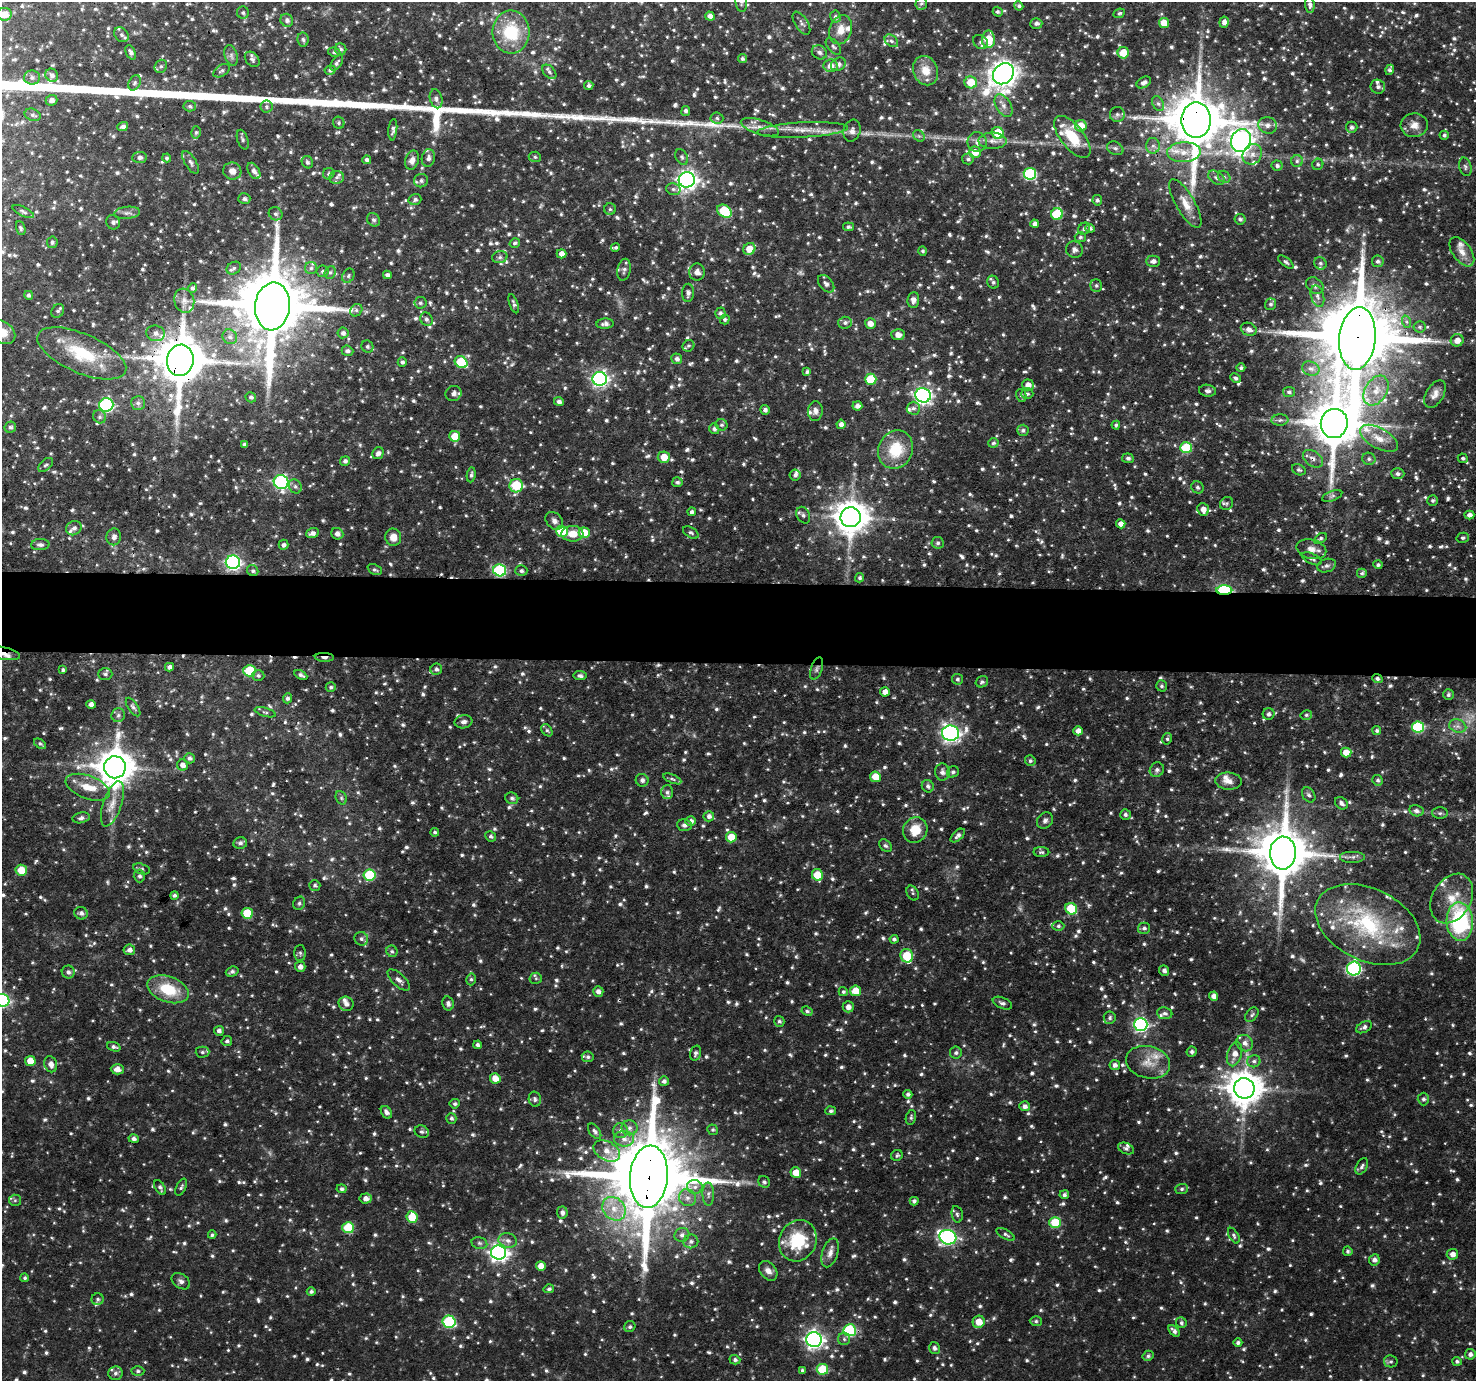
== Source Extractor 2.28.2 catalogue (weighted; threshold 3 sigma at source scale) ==
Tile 5 of 3 x 3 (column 2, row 2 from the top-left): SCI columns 1513-2986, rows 1505-2883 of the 4480 x 4512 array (HDU 1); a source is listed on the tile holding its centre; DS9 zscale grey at full resolution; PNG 1478 x 1383 px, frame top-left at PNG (2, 2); each listed source drawn as its Kron ellipse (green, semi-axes under 4 px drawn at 4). Shown black and unused: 6% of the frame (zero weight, under 3 of 4 exposures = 4% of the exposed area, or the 3 px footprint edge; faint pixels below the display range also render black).
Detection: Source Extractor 2.28.2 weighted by HDU 2 'WHT'; one run over the whole footprint, this tile lists its part. Background 0.0748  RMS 0.0065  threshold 0.0294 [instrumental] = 3 sigma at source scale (4.5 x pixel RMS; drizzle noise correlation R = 1.50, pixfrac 1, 0.05/0.05 arcsec/px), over >= 5 px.
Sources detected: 1840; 9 too faint to see at this stretch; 5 cosmic-ray / hot-pixel residue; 2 long thin detections or spike segments (spike, bleed or trail) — neither listed nor drawn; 57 inside a brighter listed object's ellipse — not listed separately; of the other 1767, all 500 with FLUX_AUTO >= 1.34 (the completeness limit of this list) listed and drawn (1267 fainter detections not listed), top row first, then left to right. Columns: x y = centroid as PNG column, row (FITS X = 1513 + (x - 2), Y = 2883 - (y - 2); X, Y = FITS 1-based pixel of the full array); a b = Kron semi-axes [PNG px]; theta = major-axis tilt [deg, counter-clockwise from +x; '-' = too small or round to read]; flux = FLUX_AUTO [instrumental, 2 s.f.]
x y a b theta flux
741 2 10 5 -84 1.9
921 4 6 5 - 1.4
1310 5 8 5 -84 2.1
1019 6 4 4 - 1.5
998 12 5 4 - 1.4
243 13 6 6 - 1.5
1119 13 6 4 26 1.3
4 14 7 6 - 8.3
710 16 5 4 - 3.5
835 17 6 5 - 1.8
287 20 7 6 - 2.3
1224 22 5 4 - 3.3
801 23 13 6 -57 2.5
1036 23 6 5 - 1.8
1164 23 5 5 - 9.5
841 30 15 11 70 8
511 32 21 18 -90 33
121 35 8 6 -48 2
303 39 7 5 -84 1.5
988 39 8 6 -90 17
891 41 7 5 -38 1.7
980 42 8 6 -39 1.9
833 46 10 5 -51 1.8
341 49 6 5 - 1.6
131 52 7 4 -65 2.1
334 52 6 4 -9 1.4
819 52 8 6 -30 2.1
1123 53 6 5 - 15
231 56 11 6 -74 2.5
252 59 8 6 -49 2
742 59 4 4 - 1.6
337 63 9 5 54 1.9
838 64 8 6 33 3.1
161 66 7 6 - 1.6
830 66 7 6 - 5.8
330 70 5 4 - 1.4
1390 70 5 3 - 1.5
221 71 9 5 33 1.7
926 71 15 12 -69 11
549 72 8 5 -48 1.9
1003 74 11 9 47 710
52 75 7 6 - 2.3
32 77 8 7 - 2.2
971 82 6 6 - 15
1144 82 8 5 31 2.8
134 83 8 5 63 1.7
589 85 4 4 - 1.8
1378 87 7 7 - 2.3
436 99 10 6 -76 2.3
51 100 6 5 - 2.8
1158 104 8 5 -62 1.9
190 106 6 5 - 1.4
1003 106 12 7 -59 4
266 107 6 6 - 1.6
686 111 5 4 - 1.5
1117 114 7 7 - 2.2
33 115 8 6 -20 1.8
717 118 6 5 - 1.5
1196 120 18 15 -89 4000
339 123 6 5 - 1.5
1267 125 9 8 - 3.5
1414 125 13 12 - 5.8
1081 126 6 5 - 11
123 127 5 4 - 2.3
760 127 20 7 -17 6.5
1352 127 5 5 - 2.1
393 130 11 4 84 2
802 130 45 7 3 13
852 131 11 8 71 3.7
196 132 6 5 - 1.4
998 133 6 5 - 23
1444 135 4 4 - 1.4
919 136 6 5 - 1.4
1072 137 25 11 -52 22
243 140 10 5 -71 1.6
1241 140 12 10 68 480
992 141 14 8 0 5
977 142 10 9 - 3.8
1153 146 8 6 -89 2.6
1115 148 8 6 -26 2.1
975 152 6 5 - 8.6
1184 152 17 10 3 11
1252 154 11 9 52 4.8
140 157 7 5 6 2.2
535 157 6 5 - 1.4
682 157 8 6 -62 1.7
167 158 4 4 - 1.4
428 158 9 6 81 2.8
968 159 6 5 - 1.7
367 160 4 4 - 1.9
412 160 10 6 73 4
1297 161 6 6 - 1.7
191 162 13 5 -58 2.3
307 162 6 5 - 1.6
1318 164 6 5 - 1.4
1277 165 5 5 - 1.7
1465 167 9 6 -75 1.7
232 171 9 8 - 4.5
254 171 9 5 -59 2.9
329 174 6 5 - 1.5
1030 174 6 6 - 72
336 177 7 6 - 2
1224 177 7 5 -41 1.7
1216 178 9 6 -31 2.4
687 180 8 7 - 350
421 181 7 6 - 2.3
673 189 7 5 -15 1.8
244 199 6 5 - 1.8
415 199 6 5 - 2
1097 200 5 5 - 1.6
1185 204 27 9 -60 9.2
610 209 6 5 - 1.5
724 211 8 6 -34 30
23 212 11 4 -25 1.7
127 213 13 6 6 2.7
276 214 7 6 - 1.8
1057 214 6 6 - 37
1240 219 5 5 - 1.5
373 220 7 6 - 1.8
113 222 7 6 - 2.1
1035 224 4 4 - 3.2
849 227 5 4 - 1.4
21 228 7 4 -70 1.4
1090 228 5 4 - 1.6
1084 229 6 5 - 1.7
1080 237 5 5 - 1.4
52 242 6 5 - 1.5
515 243 5 4 - 1.5
616 247 4 3 - 1.4
749 249 6 5 - 10
1074 249 9 8 - 2.7
923 251 4 4 - 1.4
1462 252 17 9 -53 6.2
562 254 5 4 - 4.7
500 257 8 6 15 2
1153 261 7 5 1 2.9
1378 261 6 5 - 2
1286 262 9 4 -38 1.5
1320 263 6 6 - 1.7
234 268 8 6 32 1.7
311 268 6 6 - 2.1
624 270 11 6 79 2.3
322 271 6 6 - 1.6
330 272 6 5 - 1.4
697 272 8 8 - 3.7
387 275 4 4 - 2.5
348 276 7 5 61 1.6
993 282 6 5 - 1.6
826 284 10 6 -50 2.6
1315 285 10 7 -39 2.9
1096 286 6 5 - 1.5
192 288 5 4 - 1.6
688 293 9 6 88 2.6
29 295 4 4 - 1.8
1317 296 11 6 -74 3.1
913 300 8 6 84 3
184 301 12 10 -72 4.8
420 303 6 6 - 1.5
514 304 10 4 -71 1.7
1271 304 6 5 - 1.6
272 306 24 17 84 8100
356 310 7 5 47 1.7
58 311 7 6 - 1.6
720 313 5 5 - 1.5
426 319 7 6 - 1.9
725 319 5 5 - 1.4
1407 322 6 4 -70 1.4
845 323 7 6 - 1.9
870 323 5 5 - 5.2
605 324 8 5 5 2.6
1419 327 6 5 - 1.4
1249 329 8 6 -25 3.5
2 332 14 10 -35 8.4
156 333 9 8 - 4.3
343 333 5 5 - 2.3
898 335 7 5 -4 4.8
230 337 8 7 - 2.3
1357 338 31 18 84 11000
1457 340 6 6 - 5.6
688 346 6 5 - 1.4
367 347 6 6 - 1.7
347 351 6 5 - 2
82 353 47 19 -23 39
677 359 5 5 - 2.4
180 360 16 13 83 3400
402 362 4 4 - 1.7
461 362 7 5 -36 28
1241 368 4 4 - 1.6
1311 369 9 7 -22 2.8
807 372 4 4 - 1.4
1236 378 6 4 -27 1.7
600 379 7 7 - 210
871 379 6 5 - 25
1028 385 6 5 - 5
1376 390 16 11 57 9.7
1207 391 8 6 -7 2.3
1289 392 6 5 - 1.5
453 394 8 7 - 3.1
1027 394 6 5 - 1.5
1435 394 15 8 59 4.8
923 395 8 7 - 200
1021 395 6 5 - 1.5
251 397 5 5 - 1.7
559 402 5 4 - 2.1
138 403 7 7 - 2.5
106 405 7 6 - 120
857 406 5 4 - 3
913 408 7 6 - 2
765 410 5 5 - 2.1
815 411 10 7 89 3.3
100 417 7 6 - 1.8
1280 420 8 5 2 1.9
1334 423 14 13 - 3000
841 424 5 4 - 3.3
722 425 6 5 - 1.4
1116 425 4 4 - 1.4
10 427 6 5 - 1.8
714 429 5 5 - 1.8
1023 430 6 5 - 1.7
455 436 5 5 - 13
1379 438 21 10 -29 11
993 443 5 5 - 1.4
244 444 4 3 - 1.5
1186 448 6 5 - 32
896 450 19 17 65 24
378 453 6 5 - 2.5
664 457 6 5 - 9.7
1128 458 6 5 - 2
1463 458 5 4 - 1.4
1313 459 11 7 -35 3.8
1369 459 6 6 - 1.9
345 461 5 5 - 1.8
46 465 9 5 42 1.5
1299 470 7 5 -26 1.6
1398 474 7 5 -3 2.2
471 475 7 4 81 1.5
795 475 5 5 - 1.9
281 482 7 7 - 130
677 482 5 5 - 1.5
295 486 7 6 - 1.8
516 486 7 6 - 35
1197 487 6 6 - 1.9
1332 496 11 4 21 1.8
1433 500 5 5 - 1.5
1227 503 7 6 - 1.5
1203 509 6 5 - 5.3
692 512 4 4 - 1.8
803 515 9 6 -63 2.1
1469 515 5 4 - 3.2
851 517 10 10 - 1400
554 521 10 7 -47 3.1
1121 524 4 4 - 4.3
74 528 8 7 - 2.5
562 531 6 5 - 30
691 532 8 5 -29 1.5
312 533 6 5 - 2.9
584 533 5 5 - 15
337 534 6 5 - 3.1
572 534 11 8 1 8.3
114 537 8 7 - 2.6
393 537 9 8 - 6
1320 538 7 4 33 1.4
1463 538 6 5 - 1.4
938 543 6 6 - 1.7
40 545 9 5 2 2.1
284 545 5 5 - 2
1311 549 15 9 -14 5.2
1312 559 11 5 -25 1.9
233 562 7 6 - 170
1378 565 4 4 - 1.5
1327 566 9 6 18 2.2
375 570 7 5 -25 1.4
500 570 6 6 - 73
253 571 6 5 - 1.5
521 571 6 5 - 1.7
1362 573 5 4 - 1.4
860 578 5 4 - 1.5
1224 590 8 5 1 73
3 653 17 6 -10 6.8
324 657 9 3 -2 3.1
169 667 4 4 - 2.5
436 669 6 5 - 2.1
817 669 11 5 71 2.1
63 670 4 3 - 1.4
249 671 6 5 - 30
105 674 7 5 -1 1.7
258 675 6 5 - 1.5
301 675 7 4 -29 1.9
580 676 6 4 -7 2
957 679 5 5 - 1.5
1377 679 5 4 - 1.8
982 682 6 5 - 1.6
1162 686 5 5 - 1.4
331 687 5 5 - 1.4
885 692 5 4 - 5.1
1448 695 5 5 - 1.6
287 698 5 4 - 1.9
91 704 4 4 - 3.3
133 707 10 5 -56 1.9
265 712 11 4 -16 1.3
1269 714 6 5 - 2.1
118 715 7 6 - 1.9
1306 715 6 4 14 1.4
463 722 9 6 9 2.8
1458 726 9 6 -20 3.1
1418 727 6 5 - 60
547 730 7 5 -52 1.4
1078 731 5 4 - 4.4
1377 731 4 4 - 1.5
951 733 8 7 - 280
1167 739 6 4 78 1.4
40 744 7 4 -34 1.3
1346 753 5 5 - 9.4
190 758 5 5 - 2
1030 761 5 5 - 1.5
182 765 5 5 - 3.9
115 767 11 11 - 1700
1157 770 7 7 - 2.4
942 772 8 7 - 3.2
953 772 6 5 - 1.6
875 777 5 5 - 12
672 779 10 4 -24 1.5
642 780 6 6 - 2.7
1378 780 5 5 - 1.7
1229 781 13 8 -5 4.7
928 786 6 5 - 2
88 787 23 11 -21 11
667 792 7 6 - 1.8
1309 795 8 6 -55 1.8
341 798 7 5 -69 1.4
512 798 6 6 - 1.9
1341 803 7 5 -38 2.5
112 804 24 9 71 9.3
1416 811 7 5 -12 2.3
1440 813 8 5 1 1.6
1125 814 5 5 - 1.7
709 816 5 5 - 2.6
81 818 8 5 12 2.4
1045 820 9 7 44 2.3
691 821 5 5 - 2.9
684 825 7 6 - 2.3
915 830 13 12 - 13
435 832 4 4 - 1.4
491 836 5 5 - 1.5
958 836 8 5 42 2.5
731 837 5 5 - 12
240 843 7 6 - 2.1
885 846 7 5 -41 1.4
1041 852 8 5 -1 1.4
1283 853 16 13 87 3900
1352 857 13 6 0 2.7
142 869 8 5 -16 1.5
21 870 5 5 - 12
370 875 6 5 - 36
817 875 6 5 - 16
139 876 6 5 - 2
315 885 5 5 - 1.5
913 893 8 5 -63 1.4
174 895 4 4 - 1.6
1452 899 26 19 60 18
299 903 7 6 - 1.5
1071 909 6 5 - 29
81 913 7 6 - 2.4
247 913 6 5 - 24
1460 922 19 13 -86 70
1368 925 56 36 -26 80
1058 926 6 4 1 1.5
1144 928 6 5 - 1.8
361 939 7 6 - 2
894 939 4 4 - 1.8
129 950 6 5 - 3.1
392 951 6 5 - 1.4
300 953 8 5 -88 1.4
907 956 7 6 - 22
300 967 5 5 - 3.3
1354 969 7 7 - 120
1164 971 5 5 - 2.3
68 972 6 6 - 2.2
232 972 6 5 - 1.9
536 978 6 6 - 1.4
471 979 6 5 - 1.4
399 980 14 6 -43 3.6
168 989 22 12 -19 25
598 991 5 5 - 2.9
856 991 5 5 - 12
843 992 4 4 - 1.3
1214 996 4 4 - 3.8
2 1000 7 6 - 98
448 1003 7 5 -78 2.5
1002 1003 10 5 -23 2.2
346 1004 7 7 - 2.8
848 1007 5 5 - 3.7
807 1011 5 4 - 1.5
1165 1013 8 6 -6 1.9
1252 1015 8 5 51 1.6
1110 1018 6 6 - 1.6
779 1021 5 5 - 1.6
1141 1024 7 6 - 150
1364 1027 8 5 28 2.3
219 1031 5 5 - 2.3
227 1041 5 5 - 1.6
1245 1043 8 8 - 3.6
478 1045 4 4 - 2.1
114 1047 7 4 -20 1.7
202 1052 7 5 0 1.6
1192 1052 5 5 - 1.8
696 1053 8 5 73 2
956 1053 6 6 - 1.7
1235 1054 12 7 74 5.7
588 1057 6 5 - 1.6
30 1061 5 5 - 11
1254 1061 7 6 - 2.1
1148 1062 22 16 -14 12
51 1064 8 6 -69 4.1
1115 1065 5 5 - 2.8
117 1069 6 5 - 4.2
495 1078 5 5 - 7.4
664 1081 5 5 - 2.1
1244 1088 10 10 - 1600
908 1094 4 4 - 1.9
535 1099 8 6 -78 1.8
1423 1099 6 6 - 2
455 1104 5 4 - 1.6
1025 1106 5 5 - 2.8
831 1111 5 4 - 1.6
386 1112 7 5 -58 2.6
911 1117 7 5 77 1.3
451 1118 5 5 - 1.6
629 1128 8 7 - 3
713 1130 5 5 - 1.3
595 1131 9 5 -53 2.1
620 1131 7 7 - 2.7
422 1132 7 6 - 1.9
134 1139 5 4 - 2.3
624 1139 10 8 -5 4.8
1126 1148 8 5 -24 1.8
607 1151 14 9 -28 7.2
897 1155 6 5 - 1.4
1362 1166 9 5 60 2
796 1173 5 5 - 9.3
649 1177 31 19 85 11000
764 1182 6 5 - 1.7
160 1187 8 5 -59 1.9
181 1187 9 5 63 1.5
695 1187 8 7 - 3.1
342 1189 5 4 - 1.6
1182 1189 6 5 - 1.7
708 1194 11 5 -89 2.6
1064 1195 5 4 - 1.7
366 1198 6 5 - 3.9
687 1198 9 8 - 3.8
15 1200 6 5 - 1.4
914 1201 4 4 - 1.9
614 1209 13 10 -45 10
562 1212 6 5 - 2.5
957 1214 8 5 -79 1.7
412 1217 6 5 - 17
1055 1223 5 5 - 25
348 1228 6 5 - 31
1006 1234 10 4 -30 1.8
212 1235 4 4 - 1.3
682 1235 7 7 - 2.6
1234 1236 8 4 -60 1.6
948 1237 8 7 - 180
508 1240 9 7 -14 3.6
691 1241 7 7 - 2.5
798 1241 21 18 65 31
479 1243 8 6 -16 1.7
1348 1251 5 4 - 1.4
498 1253 7 7 - 310
830 1253 15 7 72 4.3
1452 1254 6 5 - 3.7
1374 1260 5 5 - 2.8
541 1266 5 4 - 6.5
768 1271 11 7 -50 3.9
25 1278 4 4 - 1.4
181 1281 10 7 -36 2.5
549 1289 5 4 - 1.6
311 1292 4 4 - 1.7
98 1299 6 6 - 1.7
1036 1321 6 5 - 1.4
449 1322 6 6 - 58
979 1322 6 6 - 9.8
1181 1323 5 5 - 1.5
630 1327 6 5 - 1.7
850 1330 6 6 - 62
1174 1331 7 4 -49 2.2
844 1339 6 6 - 1.6
814 1340 7 7 - 280
1238 1343 4 4 - 1.9
934 1348 6 5 - 1.9
1470 1354 5 5 - 1.9
1148 1356 6 5 - 1.5
735 1360 5 4 - 1.8
1391 1361 7 6 - 1.5
1457 1361 5 4 - 1.5
822 1369 5 5 - 26
802 1370 4 4 - 1.4
138 1371 6 5 - 1.4
115 1373 7 7 - 2.4
Overlapping masked pixels (flux is a lower limit): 16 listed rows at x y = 1003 74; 1196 120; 272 306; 1357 338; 82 353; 180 360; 1334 423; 1313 459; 281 482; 1224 590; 3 653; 324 657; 817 669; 1377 679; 1368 925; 649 1177
Isophote crosses this tile's border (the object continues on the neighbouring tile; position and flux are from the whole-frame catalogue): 6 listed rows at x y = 741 2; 4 14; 2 332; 3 653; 1460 922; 2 1000